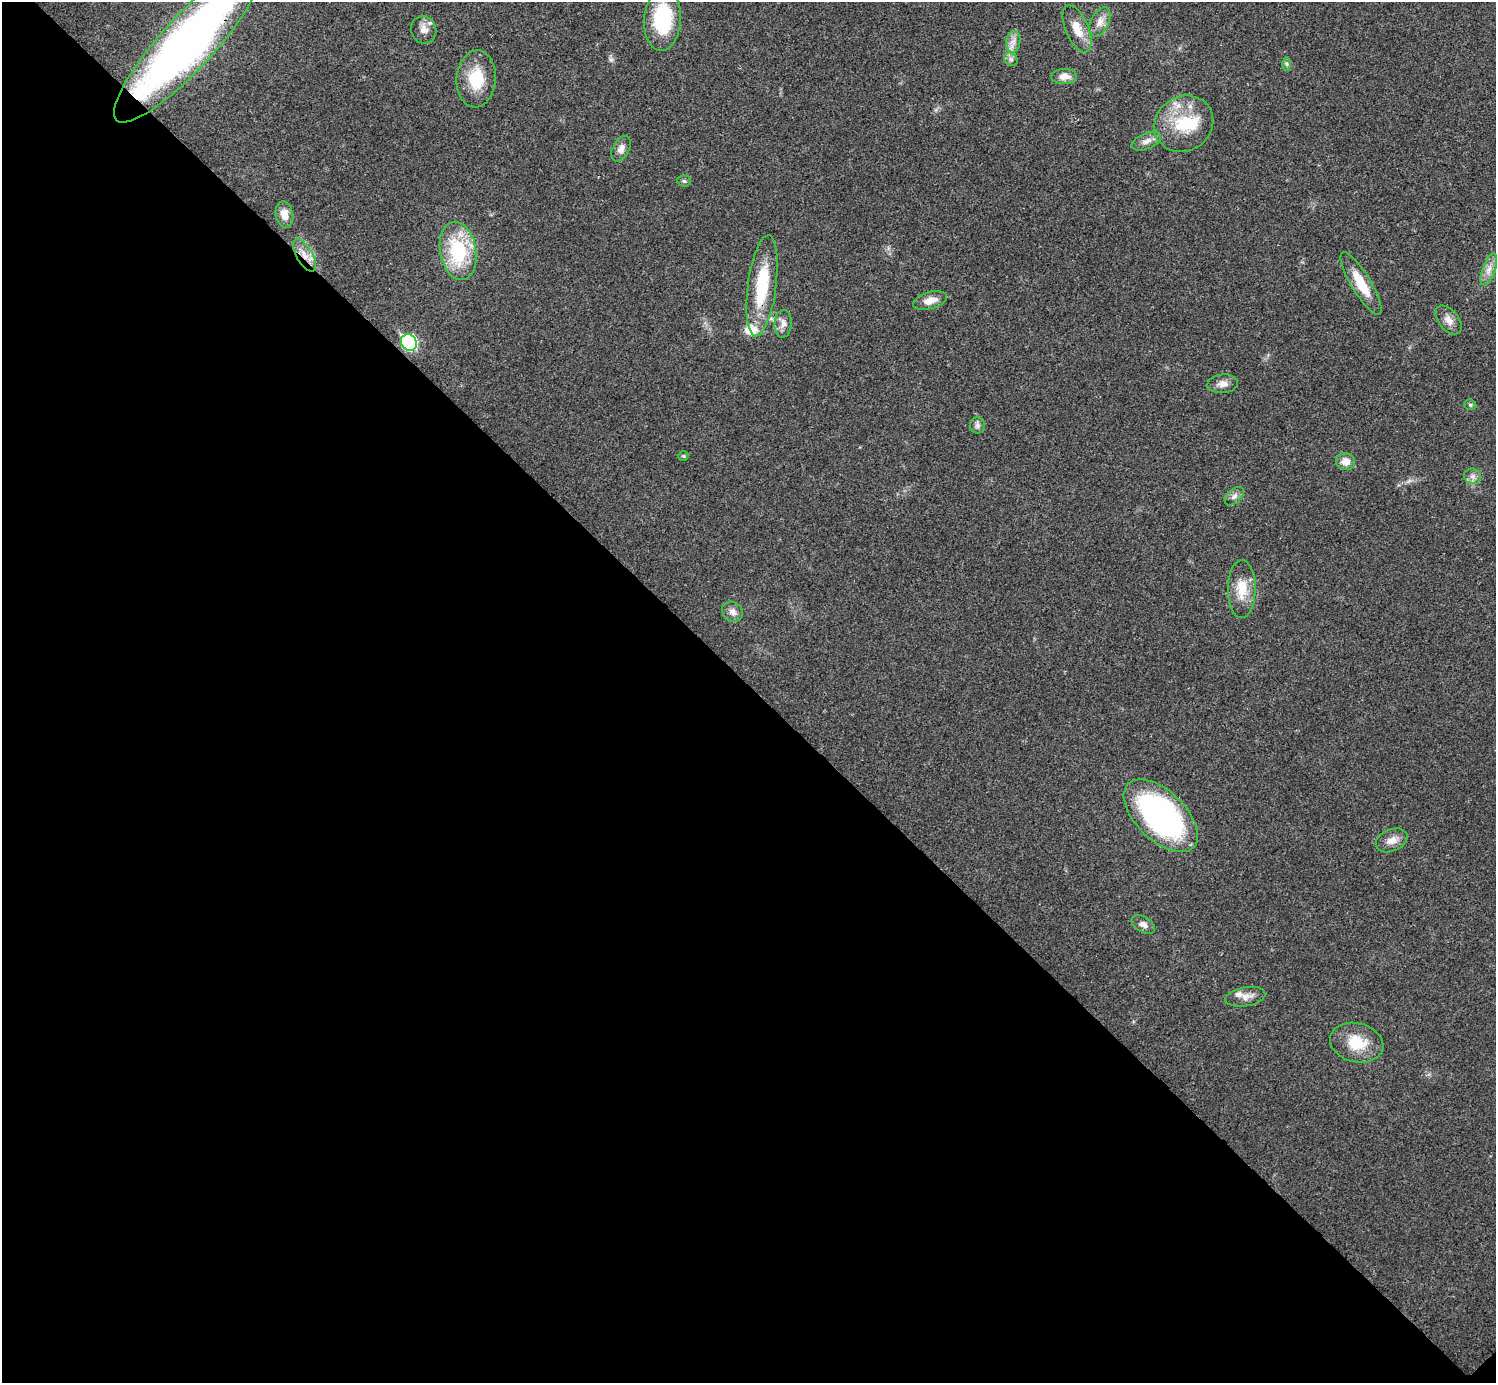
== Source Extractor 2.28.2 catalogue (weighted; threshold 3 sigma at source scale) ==
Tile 14 of 4 x 4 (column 2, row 4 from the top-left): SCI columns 1520-3013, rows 160-1540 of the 6012 x 6012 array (HDU 1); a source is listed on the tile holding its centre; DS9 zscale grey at full resolution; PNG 1498 x 1385 px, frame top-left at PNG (2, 2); each listed source drawn as its Kron ellipse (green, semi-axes under 4 px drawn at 4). Shown black and unused: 50% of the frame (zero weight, under 3 of 4 exposures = <1% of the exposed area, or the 3 px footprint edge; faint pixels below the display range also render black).
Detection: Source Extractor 2.28.2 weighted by HDU 2 'WHT'; one run over the whole footprint, this tile lists its part. Background 0.0198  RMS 0.0038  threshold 0.0169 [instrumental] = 3 sigma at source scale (4.5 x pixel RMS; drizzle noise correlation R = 1.50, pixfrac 1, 0.05/0.05 arcsec/px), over >= 5 px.
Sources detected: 41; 3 inside a brighter listed object's ellipse — not listed separately; the other 38 listed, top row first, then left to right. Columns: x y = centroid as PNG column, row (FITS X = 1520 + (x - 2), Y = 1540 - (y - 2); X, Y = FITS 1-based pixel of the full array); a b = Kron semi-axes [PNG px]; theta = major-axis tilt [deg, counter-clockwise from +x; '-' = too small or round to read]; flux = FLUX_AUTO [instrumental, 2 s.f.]
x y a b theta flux
663 19 32 18 86 28
1100 22 16 9 64 3.2
1077 29 25 11 -67 6.4
424 30 14 12 -66 3
1013 42 11 7 83 2.3
188 43 105 26 47 210
1011 59 7 6 - 1.1
1287 64 7 4 -89 0.71
1064 76 13 7 2 3.2
476 79 28 19 86 13
1184 124 30 27 33 18
1146 141 15 8 23 2.5
621 149 14 8 62 2.3
684 181 7 5 -4 0.76
284 214 13 8 -78 3.9
458 251 29 18 -80 26
305 255 18 8 -60 4.4
1489 269 16 6 70 2.9
1361 284 36 10 -59 9.8
762 286 51 14 83 21
930 300 17 8 15 3.7
1449 320 17 10 -51 3
783 324 14 8 86 2.4
409 342 8 7 - 56
1223 384 15 9 6 2.7
1470 405 6 5 - 0.68
977 425 8 7 - 1.2
683 456 5 5 - 0.49
1346 461 9 8 - 3.5
1473 476 8 7 - 1.6
1234 496 11 7 42 1.6
1242 589 29 14 90 8.1
732 612 11 9 -35 2.1
1161 816 46 24 -44 83
1392 840 16 11 23 3.4
1143 924 13 7 -31 2
1245 997 20 9 10 3.2
1357 1043 27 19 -14 11
Overlapping masked pixels (flux is a lower limit): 3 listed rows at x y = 188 43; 305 255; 762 286
Isophote crosses this tile's border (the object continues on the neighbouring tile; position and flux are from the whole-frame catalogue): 1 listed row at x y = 188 43